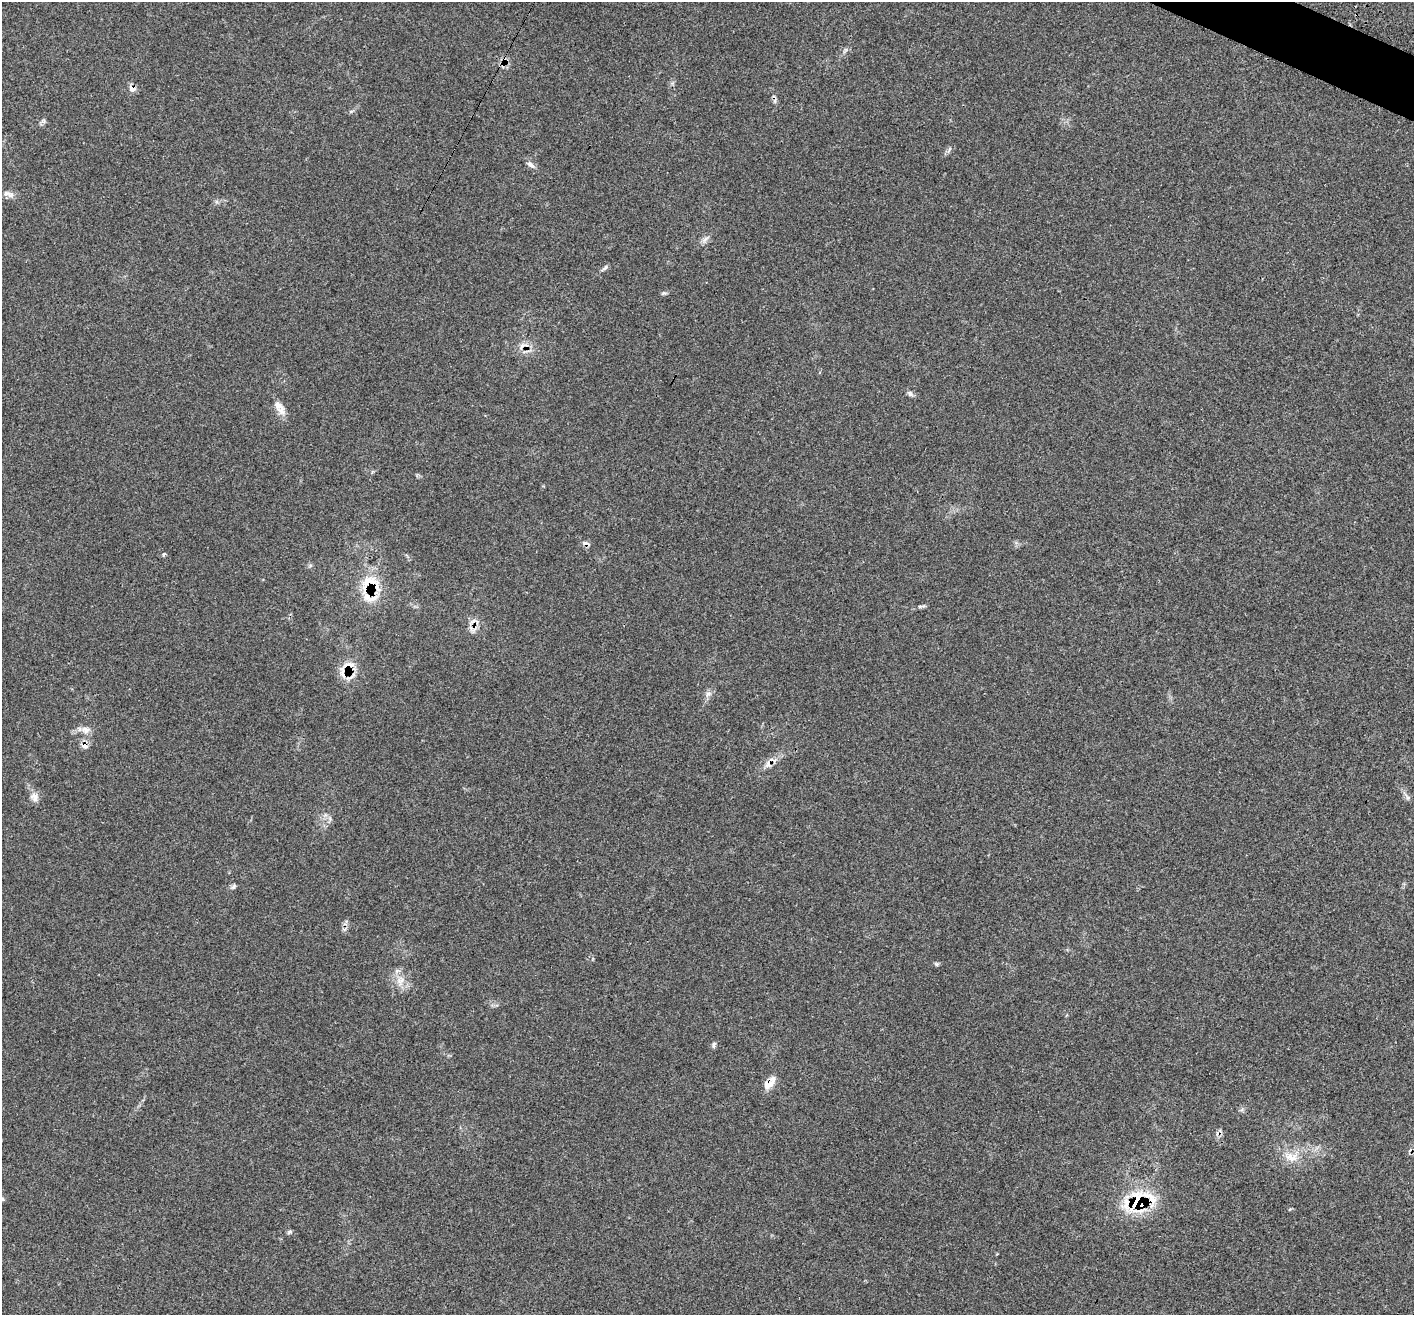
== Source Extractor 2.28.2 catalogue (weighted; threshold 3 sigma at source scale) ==
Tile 10 of 4 x 4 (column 2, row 3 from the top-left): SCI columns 1426-2837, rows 1596-2908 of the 5682 x 5704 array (HDU 1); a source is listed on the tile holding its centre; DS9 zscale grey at full resolution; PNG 1416 x 1317 px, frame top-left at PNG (2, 2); no overlay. Shown black and unused: <1% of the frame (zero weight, under 3 of 4 exposures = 2% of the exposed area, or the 3 px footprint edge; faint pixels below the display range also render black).
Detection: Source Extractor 2.28.2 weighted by HDU 2 'WHT'; one run over the whole footprint, this tile lists its part. Background 0.0704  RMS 0.0054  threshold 0.0245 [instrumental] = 3 sigma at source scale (4.5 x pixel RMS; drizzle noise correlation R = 1.50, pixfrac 1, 0.05/0.05 arcsec/px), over >= 5 px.
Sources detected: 35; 4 cosmic-ray / hot-pixel residue — not listed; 4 inside a brighter listed object's ellipse — not listed separately; the other 27 listed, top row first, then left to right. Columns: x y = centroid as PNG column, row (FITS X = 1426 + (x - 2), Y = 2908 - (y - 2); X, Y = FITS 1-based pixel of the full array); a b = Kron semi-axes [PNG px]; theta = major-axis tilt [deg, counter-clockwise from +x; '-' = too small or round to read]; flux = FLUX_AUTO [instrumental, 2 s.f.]
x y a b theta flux
132 88 6 5 - 5.2
531 165 12 6 -35 2.1
10 195 9 8 - 2.6
705 239 12 5 40 1.9
605 268 9 5 44 1.2
663 293 7 5 10 0.89
910 394 8 6 -60 1.4
279 407 22 9 -57 5.1
164 554 7 4 18 0.74
371 584 35 27 -19 21
921 606 14 3 13 1.3
343 671 20 15 -82 8.5
708 694 11 6 45 2.2
86 730 12 9 -27 3.5
84 746 8 7 - 3.4
768 764 13 8 70 3.5
34 797 13 10 -69 3.5
1407 798 8 4 -81 1.1
234 886 9 5 56 1.1
936 964 6 5 - 0.83
400 980 15 10 75 5.7
714 1045 10 4 82 1.1
769 1083 21 10 48 5.2
1293 1158 17 10 22 6.5
2 1199 6 5 - 1
1136 1202 23 17 39 36
289 1232 6 5 - 0.96
Overlapping masked pixels (flux is a lower limit): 7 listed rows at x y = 132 88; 371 584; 343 671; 84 746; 768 764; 769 1083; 1136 1202
Isophote crosses this tile's border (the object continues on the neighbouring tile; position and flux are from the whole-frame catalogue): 1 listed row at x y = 2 1199